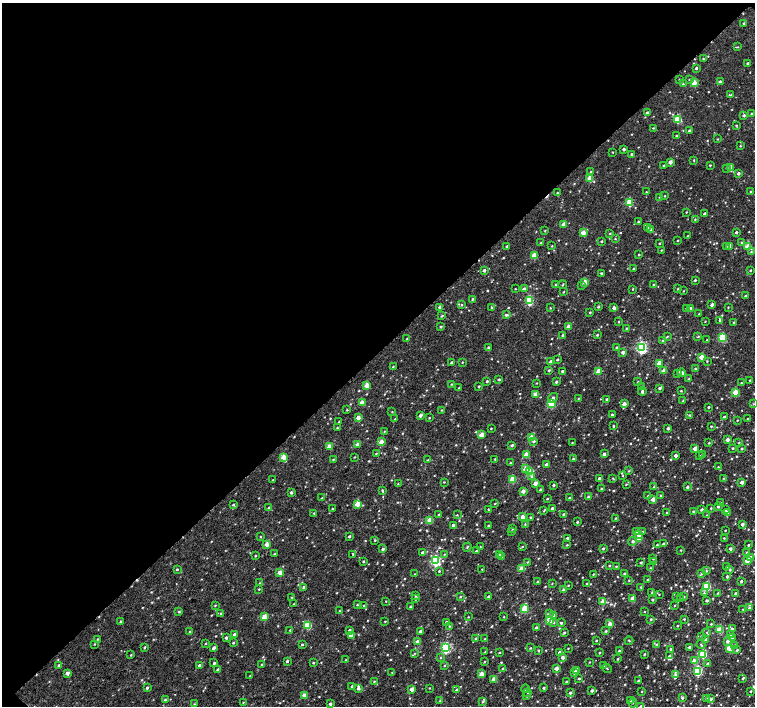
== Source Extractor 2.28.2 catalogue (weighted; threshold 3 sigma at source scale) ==
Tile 2 of 4 x 4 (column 2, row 1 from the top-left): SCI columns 1506-3010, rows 4386-5793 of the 6029 x 6020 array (HDU 1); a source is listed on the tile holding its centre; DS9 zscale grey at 2 x 2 block average (1 PNG px = mean of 2 x 2 image px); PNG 757 x 708 px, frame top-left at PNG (2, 3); each listed source drawn as its Kron ellipse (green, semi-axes under 4 px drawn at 4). Shown black and unused: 50% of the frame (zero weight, under 3 of 4 exposures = <1% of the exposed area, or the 3 px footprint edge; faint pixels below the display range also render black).
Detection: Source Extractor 2.28.2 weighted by HDU 2 'WHT'; one run over the whole footprint, this tile lists its part. Background 0.00241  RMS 0.0021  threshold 0.00944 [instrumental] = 3 sigma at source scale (4.5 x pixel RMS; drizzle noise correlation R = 1.50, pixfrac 1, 0.0396/0.0396 arcsec/px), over >= 5 px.
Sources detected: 816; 4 cosmic-ray / hot-pixel residue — neither listed nor drawn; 12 inside a brighter listed object's ellipse — not listed separately; of the other 800, all 500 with FLUX_AUTO >= 0.303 (the completeness limit of this list) listed and drawn (300 fainter detections not listed), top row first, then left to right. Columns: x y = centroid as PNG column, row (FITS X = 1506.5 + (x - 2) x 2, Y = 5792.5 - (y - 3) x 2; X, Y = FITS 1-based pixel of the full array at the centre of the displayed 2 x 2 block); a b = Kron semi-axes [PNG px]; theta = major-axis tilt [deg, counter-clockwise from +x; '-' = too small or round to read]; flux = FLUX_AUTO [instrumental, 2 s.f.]
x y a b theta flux
744 24 2 2 - 0.59
738 47 3 2 - 0.35
703 59 2 2 - 0.35
748 63 3 2 - 0.78
696 68 2 2 - 0.92
679 80 3 2 - 0.3
689 80 3 3 - 0.37
720 82 3 2 - 0.79
694 83 3 3 - 8.8
683 84 3 2 - 0.39
731 95 3 2 - 0.46
648 113 3 2 - 1.2
752 114 2 2 - 0.95
744 116 3 3 - 0.81
678 119 3 3 - 15
736 125 3 2 - 0.36
653 128 2 2 - 0.35
690 131 2 2 - 1.5
676 135 2 2 - 0.36
717 139 2 2 - 0.33
740 146 2 2 - 0.37
624 149 2 2 - 1.2
613 152 2 2 - 0.3
632 154 2 2 - 0.66
694 161 3 2 - 0.3
670 162 3 3 - 2.8
664 165 2 2 - 0.46
710 165 2 2 - 0.42
730 167 3 3 - 1.9
726 168 3 3 - 0.33
591 172 3 2 - 0.33
738 174 2 2 - 1.1
590 178 3 3 - 8.5
750 191 3 2 - 0.36
646 192 2 2 - 0.37
557 193 3 3 - 0.5
665 196 2 2 - 0.32
660 197 3 2 - 0.31
629 203 3 3 - 18
686 212 2 2 - 0.33
705 214 3 2 - 1.1
695 219 2 2 - 0.37
638 222 2 2 - 0.51
564 224 3 2 - 3.5
648 227 2 2 - 0.36
650 229 3 3 - 0.84
545 231 3 2 - 0.37
736 232 2 2 - 0.96
583 233 3 3 - 7
610 234 3 2 - 0.36
688 236 2 2 - 0.51
615 239 3 2 - 0.35
678 240 2 2 - 0.32
602 241 2 2 - 0.4
741 242 3 2 - 0.42
541 243 3 2 - 0.37
659 243 2 2 - 0.38
507 246 2 2 - 0.62
552 246 3 2 - 0.31
726 246 3 3 - 0.35
748 246 3 3 - 9.7
729 247 3 3 - 0.4
661 250 3 2 - 0.34
751 252 3 2 - 0.37
639 255 2 2 - 0.45
534 256 3 3 - 12
634 269 2 2 - 0.75
484 270 3 2 - 1.6
750 270 2 2 - 0.4
601 273 2 2 - 0.6
695 280 2 2 - 0.7
585 282 3 3 - 7.7
556 284 2 2 - 0.39
653 284 2 2 - 0.33
562 285 4 2 - 0.37
582 286 4 2 - 0.43
515 289 2 2 - 0.31
524 289 3 2 - 2.2
633 289 2 2 - 0.37
678 289 3 2 - 0.41
683 291 2 2 - 0.3
563 292 3 2 - 0.34
746 296 2 2 - 0.91
472 299 3 2 - 0.48
529 301 3 3 - 27
462 305 3 3 - 0.48
712 305 3 2 - 1.1
440 307 3 3 - 1.6
492 307 2 2 - 0.49
598 307 3 3 - 0.61
728 307 2 2 - 0.3
550 308 3 2 - 0.33
614 308 2 2 - 2.3
687 308 2 2 - 0.5
690 309 3 2 - 2.7
590 312 2 2 - 0.51
699 314 3 2 - 0.31
506 315 4 3 - 1
442 316 4 2 - 0.48
720 320 3 2 - 0.65
705 321 2 2 - 0.31
619 322 2 2 - 0.39
734 322 2 2 - 0.35
441 327 3 2 - 0.55
568 327 3 2 - 4.7
626 328 3 2 - 0.39
563 335 4 2 - 0.67
597 335 2 2 - 0.56
667 336 4 2 - 0.44
698 337 3 2 - 0.4
722 338 3 3 - 22
407 339 3 2 - 0.44
663 340 2 2 - 0.31
707 340 2 2 - 0.3
488 347 3 2 - 0.51
616 348 2 2 - 0.5
641 348 4 3 - 71
623 352 3 3 - 2
702 357 3 3 - 6.4
557 360 3 2 - 0.7
707 361 3 3 - 0.33
452 362 2 2 - 0.91
462 362 2 2 - 0.3
551 362 3 3 - 2
659 363 3 2 - 5.2
393 366 3 2 - 0.33
695 369 3 3 - 0.49
549 370 3 2 - 0.58
562 371 2 2 - 1
598 371 3 3 - 9.4
664 371 3 2 - 5.2
682 373 4 2 - 2.3
677 374 2 2 - 0.37
499 379 2 2 - 0.64
689 379 3 2 - 0.37
750 380 2 2 - 0.34
487 381 3 2 - 0.73
556 382 2 2 - 0.76
638 382 3 2 - 0.69
537 383 2 2 - 0.32
741 383 3 2 - 0.39
451 384 2 2 - 0.42
367 385 3 3 - 7.2
479 386 3 2 - 0.53
642 387 3 2 - 0.41
459 388 2 2 - 0.32
660 388 3 3 - 1.1
642 391 4 2 - 1.2
681 391 2 2 - 0.39
735 392 3 3 - 11
536 395 3 3 - 5
553 398 5 3 - 0.95
578 398 3 2 - 0.31
607 399 2 2 - 1.1
683 400 3 2 - 0.47
362 402 3 3 - 7.7
551 404 3 3 - 21
624 404 2 2 - 3.8
754 404 3 2 - 0.37
709 407 2 2 - 0.62
347 410 3 2 - 0.37
442 410 3 2 - 0.41
392 412 2 2 - 0.32
420 415 3 2 - 1.9
612 415 2 2 - 0.74
690 415 3 2 - 0.44
725 417 4 2 - 0.9
358 418 3 3 - 3.6
429 418 2 2 - 0.35
395 419 3 2 - 0.43
748 419 2 2 - 0.66
737 420 2 2 - 0.32
339 422 2 2 - 0.38
613 426 4 3 - 0.61
711 426 3 3 - 0.45
337 428 3 2 - 0.46
491 428 2 2 - 0.38
668 428 2 2 - 1.3
384 431 3 2 - 0.34
482 435 3 3 - 7.5
531 438 3 3 - 8.3
727 440 3 2 - 2
534 441 4 3 - 0.76
381 442 3 2 - 5.3
572 443 2 2 - 0.32
709 443 3 2 - 0.45
739 443 3 2 - 0.44
358 444 2 2 - 3.3
512 445 3 3 - 0.79
329 446 3 3 - 7.6
695 448 2 2 - 3
733 448 2 2 - 0.51
742 449 2 2 - 0.57
376 453 3 2 - 0.38
604 454 2 2 - 1.6
703 454 2 2 - 0.34
526 455 3 3 - 8.4
676 455 2 2 - 2.3
700 456 2 2 - 0.32
284 457 3 3 - 8.6
354 457 2 2 - 0.36
333 459 3 2 - 0.37
495 459 2 2 - 0.34
573 459 3 2 - 0.5
428 460 2 2 - 0.33
510 463 2 2 - 0.49
546 464 3 2 - 1.3
718 467 2 2 - 0.4
525 469 3 3 - 7.9
629 471 3 3 - 0.5
530 472 3 3 - 15
623 475 3 2 - 0.43
532 477 4 3 - 0.62
599 478 3 2 - 1.2
613 478 4 2 - 0.38
723 478 3 2 - 0.31
273 480 2 2 - 0.32
512 480 3 3 - 15
444 482 2 2 - 0.34
742 482 3 2 - 2.4
535 483 3 2 - 3.9
398 484 2 2 - 0.31
626 484 3 2 - 0.34
554 485 2 2 - 0.71
654 487 3 2 - 0.34
687 487 2 2 - 1.5
601 489 3 2 - 0.47
382 490 3 3 - 0.59
541 490 3 2 - 1.4
523 491 2 2 - 3.4
291 492 2 2 - 1.1
661 495 3 2 - 0.38
648 496 3 2 - 0.57
588 497 3 2 - 1.6
322 498 3 2 - 0.54
569 498 3 2 - 0.51
547 499 2 2 - 0.48
653 499 3 2 - 4.6
495 503 2 2 - 0.36
720 503 3 2 - 0.36
358 504 3 3 - 12
233 505 3 3 - 0.56
269 507 3 2 - 0.52
718 507 3 3 - 0.63
552 508 3 2 - 0.98
711 508 2 2 - 0.39
332 509 2 2 - 0.41
488 509 3 2 - 0.37
702 510 2 2 - 1.2
725 510 2 2 - 0.39
544 511 3 2 - 0.36
693 511 2 2 - 0.56
728 512 3 3 - 2.9
314 513 3 3 - 0.39
667 513 2 2 - 0.46
439 514 2 2 - 0.48
564 514 3 2 - 1.2
457 515 3 2 - 0.39
707 515 3 2 - 0.34
523 517 3 2 - 5.1
530 517 2 2 - 0.43
616 518 2 2 - 0.39
430 520 3 3 - 11
577 522 3 2 - 0.52
525 524 3 2 - 0.38
742 524 3 2 - 2
453 525 2 2 - 1.5
488 525 2 2 - 0.44
513 528 3 2 - 0.36
725 530 2 2 - 0.32
511 531 3 2 - 0.6
637 531 3 3 - 2.5
642 532 3 2 - 0.33
639 534 3 3 - 1.7
349 536 3 2 - 0.83
260 537 3 2 - 0.36
567 538 2 2 - 1.3
639 538 3 3 - 10
724 538 2 2 - 0.34
375 540 3 3 - 0.46
633 541 4 3 - 1.1
267 544 3 3 - 6
663 544 3 2 - 0.64
567 545 3 2 - 0.42
657 545 2 2 - 0.44
748 545 2 2 - 0.65
480 546 3 2 - 0.3
522 546 3 2 - 0.34
467 547 4 2 - 0.49
603 548 3 2 - 0.65
383 549 3 2 - 1.1
730 549 2 2 - 1.4
681 550 2 2 - 0.32
476 551 3 2 - 0.35
422 553 3 2 - 1.2
747 553 3 3 - 1.3
274 554 3 2 - 0.31
353 554 3 2 - 0.34
445 554 3 2 - 0.33
500 554 3 2 - 1.3
255 556 3 2 - 0.52
502 557 2 2 - 1.8
751 557 4 4 - 1.3
653 558 3 2 - 0.45
747 560 3 3 - 9.7
363 561 3 2 - 0.54
435 561 4 3 - 57
527 562 4 2 - 0.36
641 562 3 3 - 0.52
653 562 3 3 - 0.47
609 566 2 2 - 0.42
616 566 3 2 - 0.36
726 567 2 2 - 0.35
651 568 3 2 - 0.37
177 569 3 2 - 0.59
482 569 2 2 - 0.31
522 569 3 3 - 9.5
730 570 3 3 - 0.71
439 571 2 2 - 0.46
707 571 3 2 - 0.41
280 573 3 3 - 6.9
625 573 3 2 - 0.48
415 574 3 2 - 0.33
593 574 2 2 - 0.35
701 574 3 3 - 0.39
727 577 2 2 - 0.91
629 580 2 2 - 0.34
648 580 2 2 - 0.57
538 581 3 2 - 0.4
741 581 2 2 - 0.89
260 583 3 2 - 0.34
552 583 3 2 - 0.34
587 583 3 2 - 0.32
568 585 2 2 - 0.33
304 587 4 3 - 0.61
641 587 4 3 - 0.53
706 587 3 3 - 29
259 589 2 2 - 0.34
564 589 3 3 - 1.7
652 593 3 3 - 0.71
704 593 4 3 - 0.73
718 593 3 2 - 0.37
736 593 3 3 - 1
659 594 2 2 - 0.3
416 596 3 2 - 0.58
488 596 3 2 - 0.66
676 596 3 3 - 0.38
292 597 3 2 - 0.42
460 597 3 2 - 0.52
684 597 3 2 - 0.34
633 598 3 3 - 8.6
415 599 3 2 - 0.55
681 599 3 2 - 0.36
653 600 3 2 - 0.54
386 601 2 2 - 0.33
707 601 2 2 - 1.1
603 602 3 3 - 9.6
294 604 3 3 - 0.35
215 605 3 2 - 0.38
357 605 3 2 - 0.39
364 605 3 2 - 0.42
675 605 2 2 - 0.38
410 607 3 2 - 0.6
525 608 3 3 - 17
750 608 3 3 - 1
743 609 3 3 - 0.33
339 611 2 2 - 0.39
645 611 2 2 - 0.37
179 612 3 3 - 0.67
221 613 4 2 - 0.44
549 613 4 4 - 0.9
554 616 3 3 - 3.7
264 617 3 3 - 9.1
468 617 2 2 - 0.32
504 617 2 2 - 0.34
651 619 3 3 - 0.57
684 619 3 2 - 0.43
550 620 3 3 - 9.7
121 621 3 2 - 0.54
385 621 3 2 - 0.34
446 622 2 2 - 1.2
554 622 3 3 - 0.5
561 623 2 2 - 0.81
610 624 3 3 - 3.7
711 624 2 2 - 0.43
308 625 3 3 - 20
449 626 3 2 - 0.36
678 626 2 2 - 0.35
536 627 3 2 - 0.53
732 629 3 3 - 0.88
290 630 2 2 - 0.36
349 630 3 2 - 0.94
720 630 3 3 - 14
190 631 3 3 - 0.47
420 631 3 2 - 1.5
606 631 3 3 - 0.6
564 632 3 2 - 0.47
707 632 2 2 - 0.33
234 634 3 2 - 1.4
352 635 3 3 - 0.65
730 635 3 2 - 2.1
701 636 4 3 - 0.5
226 638 3 3 - 1
476 638 3 3 - 0.46
732 638 3 2 - 0.35
97 639 3 2 - 0.39
485 639 3 2 - 0.47
705 639 3 3 - 1.2
596 640 3 2 - 0.5
629 641 4 2 - 0.37
727 641 3 3 - 1.8
418 642 2 2 - 4.8
205 643 3 2 - 0.37
233 643 2 2 - 0.58
95 644 3 2 - 0.36
302 644 2 2 - 0.58
657 645 3 3 - 0.98
701 645 4 2 - 0.46
735 645 3 3 - 0.66
145 647 3 2 - 0.66
690 647 3 3 - 1
214 648 3 2 - 1.5
446 648 3 3 - 55
531 648 2 2 - 0.38
568 648 2 2 - 0.31
730 648 3 3 - 20
671 649 3 2 - 0.59
538 650 3 2 - 0.4
737 650 3 2 - 0.58
619 651 3 2 - 0.58
485 652 3 3 - 0.38
500 652 2 2 - 0.4
600 652 2 2 - 0.44
415 653 3 2 - 0.32
560 653 3 2 - 3.4
644 654 3 2 - 0.43
131 655 3 2 - 0.38
703 655 3 3 - 24
669 656 3 3 - 0.59
440 657 3 3 - 0.4
563 657 3 2 - 2.7
618 659 2 2 - 0.47
346 660 2 2 - 0.36
287 661 2 2 - 0.89
694 661 3 3 - 3.3
484 662 3 2 - 0.39
589 662 3 2 - 0.31
214 663 3 2 - 0.69
313 663 2 2 - 0.51
262 664 3 2 - 0.46
708 664 2 2 - 1.2
59 665 3 3 - 0.97
200 665 3 2 - 1.9
444 665 3 2 - 0.36
604 666 3 3 - 0.46
502 668 3 2 - 0.35
556 668 3 2 - 3.2
607 668 5 2 - 0.34
218 670 3 2 - 1.8
577 671 3 2 - 2.7
698 671 3 3 - 35
392 672 3 2 - 0.31
574 672 3 3 - 2.1
67 673 3 2 - 3.2
482 674 3 2 - 8.2
675 674 4 3 - 0.99
250 675 3 2 - 0.31
579 678 3 2 - 0.44
743 678 4 2 - 0.56
494 679 3 2 - 4.5
374 681 3 2 - 0.4
566 681 2 2 - 0.42
638 681 2 2 - 0.58
352 686 2 2 - 0.67
147 688 3 3 - 0.84
358 688 3 3 - 1.3
429 688 2 2 - 0.3
544 688 2 2 - 0.87
412 689 2 2 - 3.5
526 689 4 2 - 0.48
456 690 3 2 - 0.53
592 690 2 2 - 1.2
642 691 2 2 - 0.31
751 691 2 2 - 0.52
528 693 3 2 - 0.34
570 693 3 2 - 0.85
304 695 3 3 - 5.6
527 696 3 3 - 0.46
682 698 3 3 - 0.93
706 698 2 2 - 1
710 699 3 3 - 1.4
165 700 3 3 - 0.56
440 701 4 2 - 0.47
483 701 3 2 - 0.5
630 701 3 3 - 0.45
243 702 3 2 - 0.35
633 703 5 2 - 0.44
194 704 3 2 - 0.33
330 704 2 2 - 1.4
641 706 3 2 - 0.87
Isophote crosses this tile's border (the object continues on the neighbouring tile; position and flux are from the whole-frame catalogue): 2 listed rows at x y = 754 404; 641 706